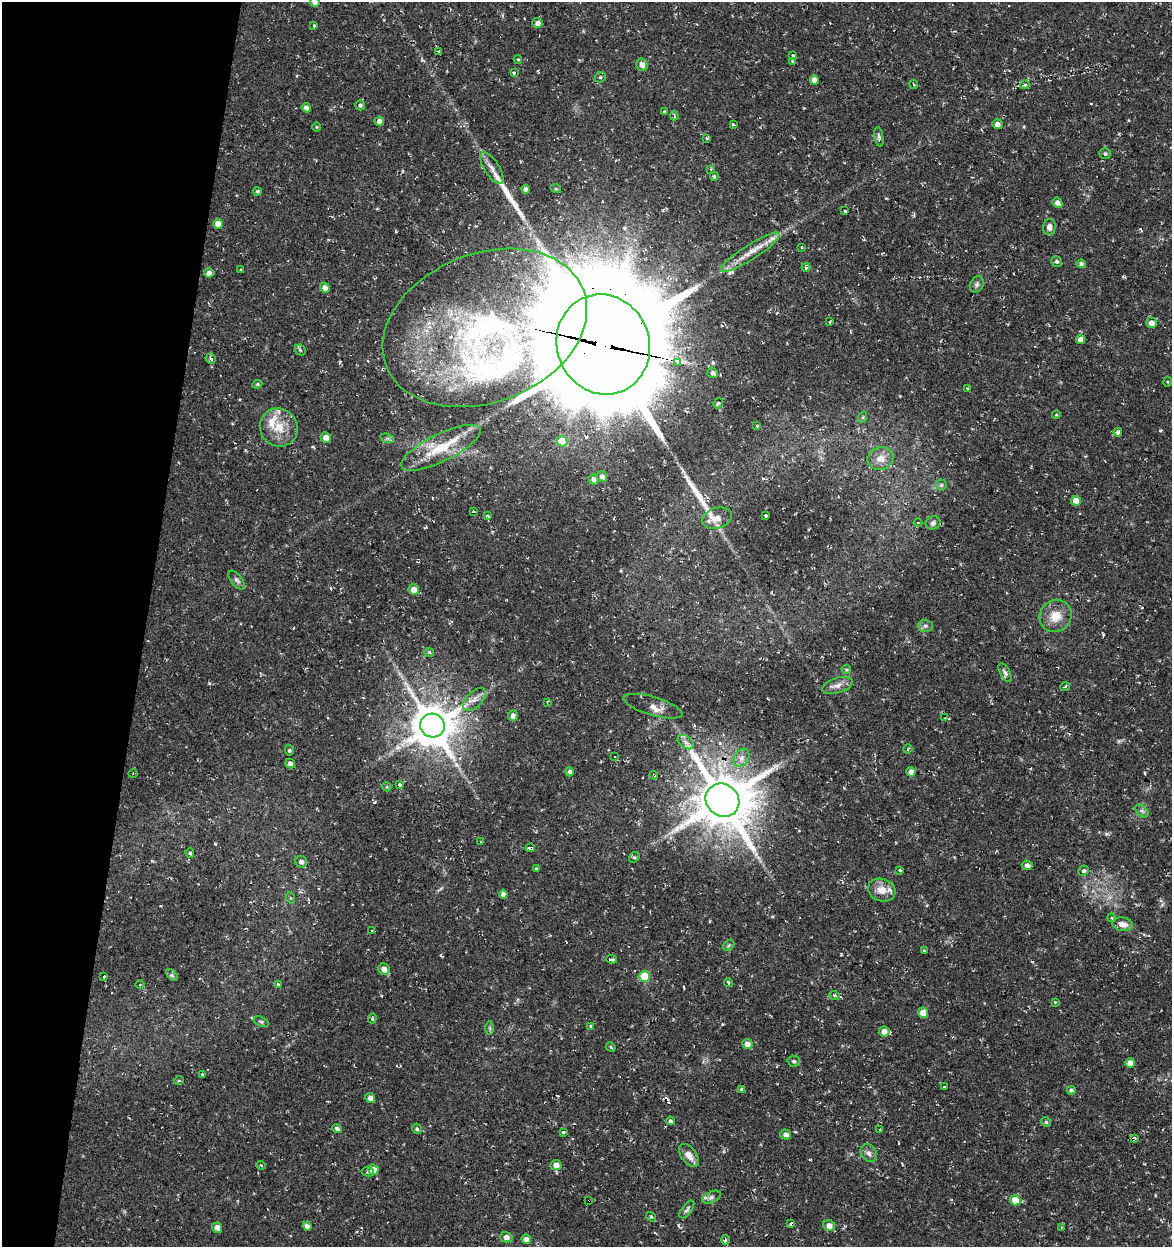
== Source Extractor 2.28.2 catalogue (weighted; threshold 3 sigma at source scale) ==
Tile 9 of 4 x 4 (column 1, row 3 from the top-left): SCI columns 283-1452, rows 1246-2490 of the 5185 x 4991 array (HDU 1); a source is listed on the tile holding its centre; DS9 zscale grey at full resolution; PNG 1174 x 1249 px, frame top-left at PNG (2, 2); each listed source drawn as its Kron ellipse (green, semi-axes under 4 px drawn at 4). Shown black and unused: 12% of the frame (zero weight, under 2 of 3 exposures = <1% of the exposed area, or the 3 px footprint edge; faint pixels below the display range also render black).
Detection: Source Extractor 2.28.2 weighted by HDU 2 'WHT'; one run over the whole footprint, this tile lists its part. Background 0.0282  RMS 0.0038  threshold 0.0172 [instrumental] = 3 sigma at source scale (4.5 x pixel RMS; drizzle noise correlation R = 1.50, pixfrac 1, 0.0396/0.0396 arcsec/px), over >= 5 px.
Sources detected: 195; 10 cosmic-ray / hot-pixel residue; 2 long thin detections or spike segments (spike, bleed or trail) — neither listed nor drawn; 8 inside a brighter listed object's ellipse — not listed separately; the other 175 listed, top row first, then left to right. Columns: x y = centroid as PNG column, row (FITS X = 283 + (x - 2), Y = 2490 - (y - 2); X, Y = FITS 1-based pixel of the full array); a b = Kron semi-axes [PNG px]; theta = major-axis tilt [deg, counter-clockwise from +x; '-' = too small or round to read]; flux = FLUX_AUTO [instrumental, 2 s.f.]
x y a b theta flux
315 2 5 5 - 1.7
538 23 5 5 - 1.8
314 25 3 3 - 0.49
439 52 3 3 - 1.3
793 55 3 2 - 0.41
518 59 4 4 - 0.39
792 61 4 4 - 0.37
642 65 6 5 - 2.4
514 73 3 3 - 2.1
600 77 6 5 - 0.6
814 80 4 4 - 2.5
914 84 4 3 - 0.35
1025 85 5 4 - 0.77
360 105 5 5 - 0.83
306 108 5 4 - 1.6
664 112 3 3 - 0.65
674 116 4 3 - 0.69
379 121 4 4 - 2
733 124 4 4 - 0.53
997 124 5 4 - 1.6
317 127 4 3 - 0.33
879 137 10 4 -80 0.91
707 138 3 3 - 0.44
1105 154 6 5 - 0.76
492 168 18 7 -58 3.3
711 169 4 3 - 0.44
714 176 4 4 - 0.6
526 189 4 4 - 1.6
556 189 5 3 - 0.35
258 191 4 4 - 0.69
1057 203 5 4 - 1.7
845 211 3 3 - 1.2
218 224 5 4 - 3.2
1049 227 8 6 89 2.1
801 247 3 2 - 0.28
750 252 35 7 32 6.1
1056 262 6 5 - 0.87
1081 264 4 4 - 1
806 267 4 3 - 0.64
241 270 3 3 - 1.1
209 273 5 4 - 1.9
977 284 8 6 59 1.1
325 288 5 4 - 1.9
829 322 3 3 - 0.7
1151 323 5 5 - 2.3
485 328 106 74 21 110
1081 339 4 4 - 2.7
603 344 51 46 -69 12000
300 350 6 5 - 0.62
211 359 5 5 - 1.4
678 362 4 3 - 150
713 373 5 5 - 1.1
1167 382 5 3 - 0.41
257 384 5 4 - 0.53
967 388 3 2 - 0.33
718 403 5 4 - 0.51
1056 415 4 3 - 0.29
863 417 6 3 71 0.43
757 426 3 3 - 0.56
279 427 19 18 - 8.1
1118 432 4 4 - 1.3
326 437 5 5 - 2.8
387 438 7 4 -19 0.81
562 441 5 5 - 10
441 448 44 14 26 15
880 458 13 11 21 3.9
602 477 6 5 - 1.4
594 479 5 4 - 1.5
941 485 5 5 - 0.56
1076 501 5 4 - 4.3
473 511 3 2 - 0.39
765 515 3 3 - 2.5
488 516 3 3 - 0.96
717 518 15 10 19 4
918 523 4 3 - 0.37
933 523 7 6 - 1.2
236 580 11 5 -53 1.2
414 590 5 5 - 3.6
1056 616 16 15 - 6.3
925 626 7 6 - 1
429 652 5 4 - 0.51
846 669 4 4 - 0.53
1005 673 10 5 -61 1
837 685 16 7 17 2.5
1065 687 5 3 - 0.38
474 699 14 8 45 2.6
547 702 3 2 - 0.39
653 706 31 9 -17 3.2
513 716 5 5 - 1.7
945 718 3 3 - 0.27
432 726 12 11 - 1400
686 742 9 6 -36 1.6
908 749 5 4 - 0.45
289 750 5 4 - 0.54
614 756 3 3 - 0.65
741 758 10 7 58 2.4
290 764 5 4 - 1.4
570 772 4 4 - 1
911 772 5 4 - 2.1
133 773 4 3 - 0.3
654 775 4 3 - 0.48
400 784 3 3 - 2.4
387 787 5 3 - 0.36
722 800 17 16 - 2000
1142 811 8 5 -44 0.9
481 841 3 2 - 0.33
530 848 5 3 - 2.3
190 853 5 4 - 0.7
634 857 5 5 - 0.59
301 862 6 5 - 1.3
1027 865 5 5 - 1.4
536 869 3 2 - 0.44
900 870 3 3 - 0.86
1084 871 5 5 - 0.91
882 890 14 11 -17 4.2
503 894 4 4 - 1.4
291 898 6 4 -70 0.46
1112 918 4 3 - 0.39
1123 924 10 7 -8 2.8
372 931 2 2 - 0.41
729 945 6 4 45 0.59
924 951 3 3 - 0.94
612 959 5 3 - 1.7
384 969 6 5 - 2.5
172 975 7 4 -45 0.7
104 976 3 3 - 1.1
644 976 5 5 - 14
728 983 5 3 - 1.3
278 984 4 3 - 0.45
140 985 4 3 - 0.34
835 996 5 3 - 0.54
1055 1002 4 4 - 0.29
923 1013 5 5 - 4.9
372 1018 5 4 - 0.48
261 1022 8 4 -20 0.72
590 1026 3 3 - 1.3
490 1028 6 4 -89 0.57
884 1031 5 5 - 2.4
747 1044 5 5 - 2.7
611 1047 5 4 - 0.47
794 1061 6 5 - 0.74
1130 1063 5 4 - 2.5
202 1074 4 2 - 0.36
179 1080 5 3 - 0.34
944 1087 3 3 - 0.37
742 1089 4 4 - 0.69
1071 1090 4 4 - 0.88
370 1098 5 4 - 2.1
670 1121 4 4 - 0.89
1046 1122 5 4 - 0.51
337 1129 5 4 - 1.1
417 1129 5 4 - 0.61
880 1129 3 2 - 0.58
563 1132 3 3 - 2.9
786 1134 5 5 - 1.7
1134 1138 4 3 - 0.69
869 1153 9 7 -61 1.6
689 1155 13 7 -52 2.9
261 1165 5 3 - 0.31
556 1165 5 5 - 2.3
373 1170 5 5 - 4.4
368 1172 6 4 -12 0.73
711 1197 10 5 25 1.2
589 1200 2 2 - 0.29
1015 1200 5 5 - 6.1
687 1209 10 5 53 0.87
651 1217 5 3 - 0.47
791 1223 4 3 - 2.1
307 1226 4 4 - 1.6
829 1226 6 5 - 2.6
1061 1227 4 3 - 0.34
217 1228 5 5 - 2.3
506 1237 6 5 - 1.8
526 1239 5 4 - 1.7
725 1240 5 3 - 0.64
Overlapping masked pixels (flux is a lower limit): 7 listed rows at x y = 485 328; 603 344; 432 726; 654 775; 722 800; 530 848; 589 1200
Isophote crosses this tile's border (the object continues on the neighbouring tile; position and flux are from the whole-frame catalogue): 1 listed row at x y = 315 2